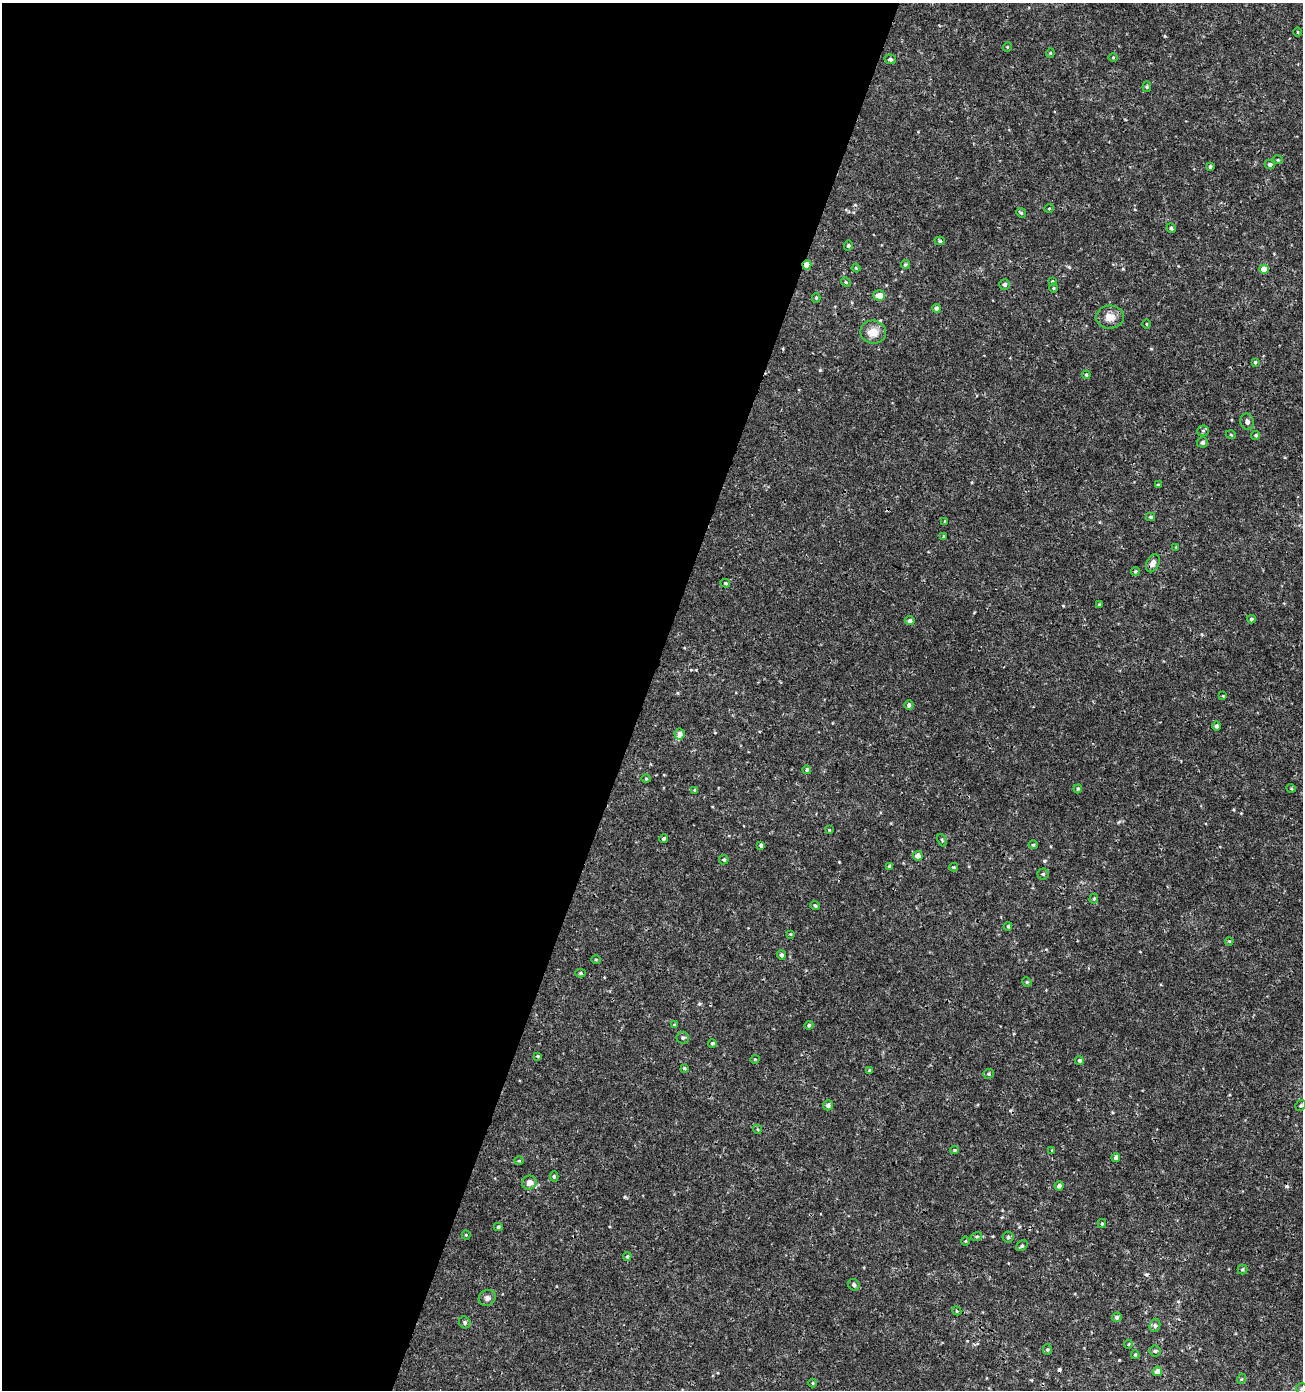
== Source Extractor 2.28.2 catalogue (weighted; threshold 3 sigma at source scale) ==
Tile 5 of 4 x 4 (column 1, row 2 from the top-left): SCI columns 277-1577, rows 2775-4162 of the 5691 x 5559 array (HDU 1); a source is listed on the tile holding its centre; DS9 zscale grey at full resolution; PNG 1305 x 1392 px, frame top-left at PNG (2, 3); each listed source drawn as its Kron ellipse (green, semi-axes under 4 px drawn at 4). Shown black and unused: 50% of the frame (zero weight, under 3 of 4 exposures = <1% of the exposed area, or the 3 px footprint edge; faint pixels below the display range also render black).
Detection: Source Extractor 2.28.2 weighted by HDU 2 'WHT'; one run over the whole footprint, this tile lists its part. Background 0.00114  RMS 9.0e-04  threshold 0.00403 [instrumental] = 3 sigma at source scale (4.5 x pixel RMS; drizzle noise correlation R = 1.50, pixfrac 1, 0.0396/0.0396 arcsec/px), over >= 5 px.
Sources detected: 121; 3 cosmic-ray / hot-pixel residue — neither listed nor drawn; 1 inside a brighter listed object's ellipse — not listed separately; the other 117 listed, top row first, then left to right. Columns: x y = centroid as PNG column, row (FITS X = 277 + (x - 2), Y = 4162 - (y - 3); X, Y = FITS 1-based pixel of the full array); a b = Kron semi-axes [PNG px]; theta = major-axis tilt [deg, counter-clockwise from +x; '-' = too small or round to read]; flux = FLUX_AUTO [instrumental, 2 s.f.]
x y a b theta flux
1298 32 4 3 - 0.068
1007 47 5 3 - 0.067
1050 53 4 4 - 0.092
1113 57 4 3 - 0.068
890 59 6 4 -15 0.23
1147 87 5 4 - 0.1
1278 160 5 3 - 0.073
1270 164 5 4 - 0.2
1210 167 4 3 - 0.15
1049 208 5 3 - 0.067
1021 213 5 4 - 0.13
1171 228 5 4 - 0.17
940 241 5 4 - 0.15
848 245 5 4 - 0.13
905 264 4 4 - 0.13
807 265 4 4 - 1.6
856 268 4 3 - 0.079
1264 269 5 4 - 0.97
846 282 5 4 - 0.09
1052 282 4 4 - 0.14
1004 284 5 5 - 0.28
1053 288 5 3 - 0.085
879 295 6 5 - 0.86
816 298 4 4 - 0.11
936 308 4 4 - 0.31
1110 317 14 11 5 0.88
1146 324 4 3 - 0.07
873 332 13 11 -10 1
1255 362 4 4 - 0.12
1086 375 4 3 - 0.1
1247 422 8 6 -76 0.32
1203 431 6 5 - 0.17
1231 435 5 3 - 0.066
1256 435 4 4 - 0.17
1202 442 5 5 - 0.23
1158 485 3 3 - 0.1
1150 517 4 3 - 0.14
945 521 4 3 - 0.13
944 537 3 3 - 0.13
1176 547 4 3 - 0.067
1153 563 9 6 65 0.4
1135 571 4 4 - 0.12
725 583 5 3 - 0.11
1099 604 4 3 - 0.098
1251 619 4 3 - 0.14
910 621 5 4 - 0.26
1223 696 3 3 - 0.072
909 705 5 4 - 0.24
1216 726 4 4 - 0.21
679 734 5 5 - 0.35
807 770 4 4 - 0.16
646 779 4 3 - 0.064
1291 788 5 3 - 0.085
1078 789 4 3 - 0.11
695 790 4 4 - 0.16
829 830 3 3 - 0.066
664 838 4 4 - 0.15
942 840 6 3 -67 0.092
761 845 4 3 - 0.19
1033 845 4 4 - 0.11
918 856 5 4 - 0.58
724 860 5 4 - 0.13
890 866 4 4 - 0.19
954 867 4 3 - 0.1
1043 874 5 5 - 0.14
1094 899 5 4 - 0.12
815 906 5 4 - 0.13
1008 926 4 4 - 0.098
790 934 3 3 - 0.071
1229 941 4 3 - 0.089
781 955 5 4 - 0.19
596 960 5 3 - 0.075
581 973 5 4 - 0.13
1027 982 5 4 - 0.12
674 1025 4 3 - 0.12
809 1025 4 4 - 0.14
683 1038 6 6 - 0.21
712 1043 4 4 - 0.15
538 1056 3 3 - 0.1
755 1059 5 3 - 0.077
1079 1060 4 4 - 0.16
684 1068 4 3 - 0.11
870 1070 3 3 - 0.12
989 1074 5 5 - 0.14
828 1105 5 5 - 0.31
1301 1105 5 5 - 0.15
757 1129 4 3 - 0.082
954 1150 4 4 - 0.097
1052 1150 4 4 - 0.078
1116 1157 4 4 - 0.31
519 1161 4 4 - 0.1
554 1176 5 4 - 0.13
529 1183 7 6 - 0.51
1059 1186 4 4 - 0.29
1102 1224 4 4 - 0.094
498 1227 4 4 - 0.13
466 1235 4 4 - 0.086
977 1236 5 3 - 0.12
1008 1237 6 5 - 0.15
965 1241 4 3 - 0.073
1022 1246 6 4 39 0.16
627 1256 4 4 - 0.13
1242 1269 5 5 - 0.13
854 1285 6 5 - 0.18
487 1298 9 7 35 0.34
957 1311 5 3 - 0.099
1117 1317 5 4 - 0.16
465 1322 6 5 - 0.22
1155 1325 7 5 75 0.19
1129 1344 4 3 - 0.075
1047 1350 5 4 - 0.14
1155 1351 5 5 - 0.14
1135 1355 4 3 - 0.098
1157 1371 5 4 - 0.55
1241 1379 5 3 - 0.085
813 1383 4 4 - 0.083
1301 1389 5 5 - 0.15
Overlapping masked pixels (flux is a lower limit): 1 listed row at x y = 807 265
Isophote crosses this tile's border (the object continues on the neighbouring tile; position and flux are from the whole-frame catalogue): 1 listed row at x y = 1301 1389